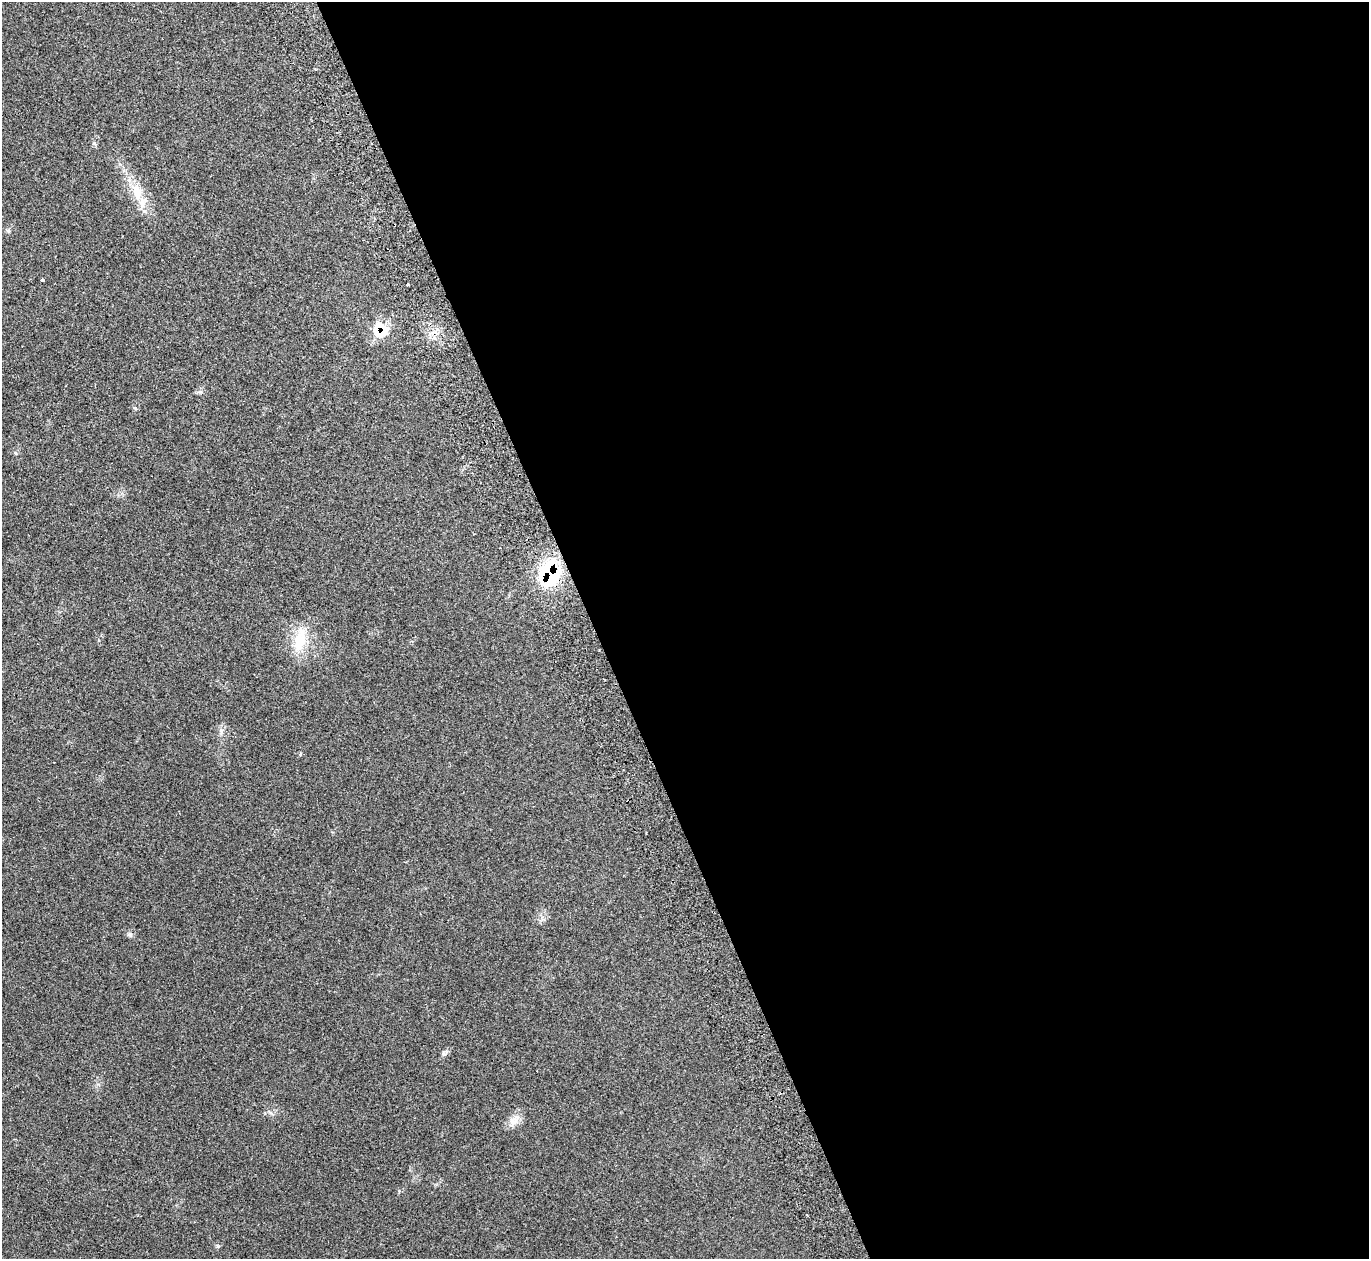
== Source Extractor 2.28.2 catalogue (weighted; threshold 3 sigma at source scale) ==
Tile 8 of 4 x 4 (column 4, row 2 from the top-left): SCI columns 4155-5521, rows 2695-3951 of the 5588 x 5512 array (HDU 1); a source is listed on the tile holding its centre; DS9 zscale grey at full resolution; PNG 1371 x 1261 px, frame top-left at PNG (2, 2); no overlay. Shown black and unused: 57% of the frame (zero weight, under 2 of 3 exposures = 3% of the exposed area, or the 3 px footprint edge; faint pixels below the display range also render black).
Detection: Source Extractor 2.28.2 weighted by HDU 2 'WHT'; one run over the whole footprint, this tile lists its part. Background 0.0987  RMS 0.0078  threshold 0.0352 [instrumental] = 3 sigma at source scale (4.5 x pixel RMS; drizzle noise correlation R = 1.50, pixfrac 1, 0.05/0.05 arcsec/px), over >= 5 px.
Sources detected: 12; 1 inside a brighter listed object's ellipse — not listed separately; the other 11 listed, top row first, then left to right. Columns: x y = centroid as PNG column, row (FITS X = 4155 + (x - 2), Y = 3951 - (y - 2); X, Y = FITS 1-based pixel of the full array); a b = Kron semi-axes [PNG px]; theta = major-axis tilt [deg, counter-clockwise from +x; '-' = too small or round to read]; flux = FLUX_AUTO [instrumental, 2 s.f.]
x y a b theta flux
94 143 6 5 - 1.2
137 191 21 13 -44 13
8 231 6 5 - 1.2
42 280 4 3 - 6.3
408 284 3 3 - 1.7
381 330 18 16 -71 20
135 408 6 4 -44 1
550 573 29 24 78 51
300 640 36 15 77 21
221 731 7 4 72 1.7
513 1121 14 12 82 6.5
Overlapping masked pixels (flux is a lower limit): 2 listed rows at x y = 381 330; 550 573
Unlisted compact peaks at least as high as the median listed source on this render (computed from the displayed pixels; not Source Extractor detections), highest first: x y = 130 934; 218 1246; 444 1054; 200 392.